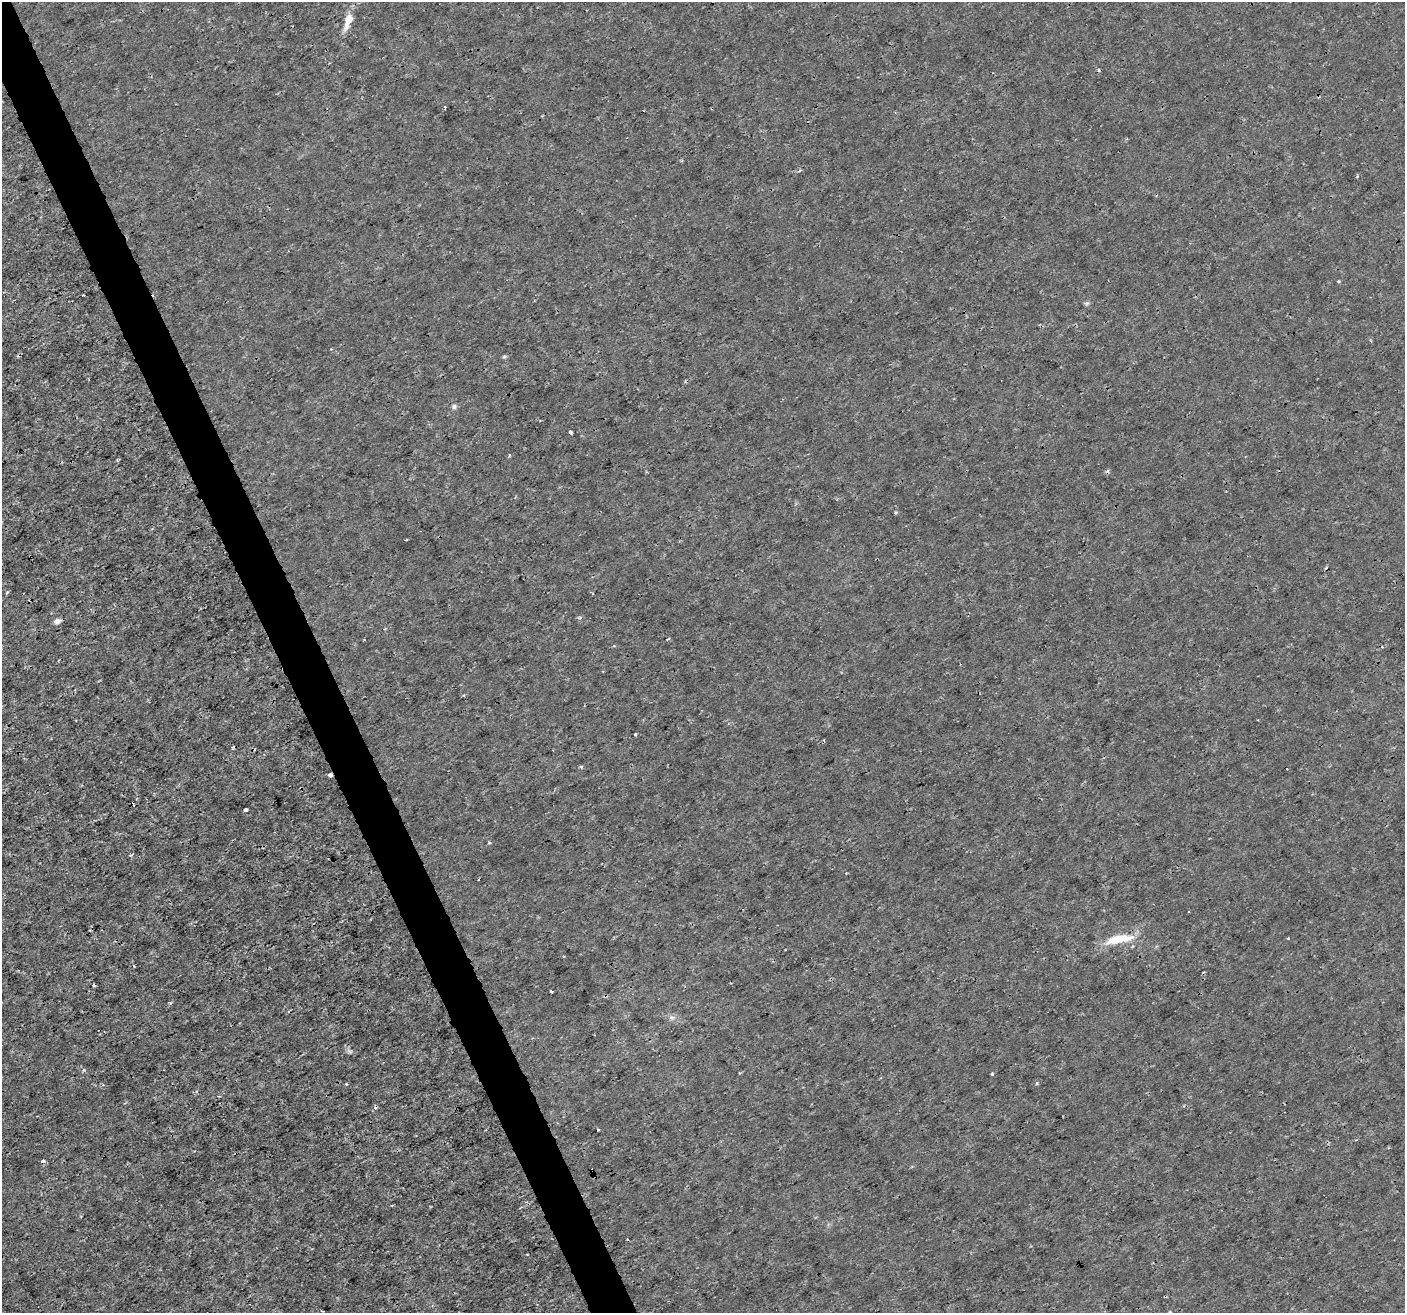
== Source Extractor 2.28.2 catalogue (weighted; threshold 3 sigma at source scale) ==
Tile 11 of 4 x 4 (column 3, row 3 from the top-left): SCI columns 2810-4212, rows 1455-2765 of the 5617 x 5474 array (HDU 1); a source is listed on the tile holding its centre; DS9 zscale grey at full resolution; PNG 1407 x 1315 px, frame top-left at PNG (2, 2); no overlay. Shown black and unused: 3% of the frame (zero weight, under 3 of 4 exposures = <1% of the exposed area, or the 3 px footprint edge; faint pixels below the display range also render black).
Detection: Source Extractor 2.28.2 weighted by HDU 2 'WHT'; one run over the whole footprint, this tile lists its part. Background -2.14e-04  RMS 7.2e-04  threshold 0.00326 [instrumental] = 3 sigma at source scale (4.5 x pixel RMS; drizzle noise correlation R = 1.50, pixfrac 1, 0.0396/0.0396 arcsec/px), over >= 5 px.
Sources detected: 32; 6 cosmic-ray / hot-pixel residue — not listed; the other 26 listed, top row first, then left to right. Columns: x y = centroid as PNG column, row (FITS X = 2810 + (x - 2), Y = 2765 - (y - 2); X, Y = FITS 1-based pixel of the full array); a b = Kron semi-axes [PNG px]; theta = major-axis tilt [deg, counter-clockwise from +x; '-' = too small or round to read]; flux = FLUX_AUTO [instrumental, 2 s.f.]
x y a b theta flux
348 21 20 8 72 0.99
445 107 4 3 - 0.072
1338 281 4 4 - 0.075
504 356 6 4 2 0.1
454 406 7 6 - 0.17
570 432 3 3 - 0.44
509 455 4 3 - 0.07
895 513 5 3 - 0.082
57 621 9 6 18 0.27
668 639 4 2 - 0.084
635 734 3 3 - 0.11
581 766 5 3 - 0.088
330 775 4 3 - 0.45
246 810 3 3 - 0.12
489 843 4 3 - 0.1
846 873 2 2 - 0.052
1288 938 3 3 - 0.05
1119 939 36 10 12 1.9
93 985 3 2 - 0.11
551 991 3 3 - 0.12
671 1017 7 4 0 0.17
992 1074 3 3 - 0.088
219 1096 3 3 - 0.06
598 1130 3 2 - 0.084
43 1161 3 3 - 0.28
1170 1312 4 3 - 0.067
Overlapping masked pixels (flux is a lower limit): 2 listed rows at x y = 330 775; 43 1161
Isophote crosses this tile's border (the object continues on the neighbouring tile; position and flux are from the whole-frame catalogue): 1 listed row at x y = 1170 1312
Unlisted compact peaks at least as high as the median listed source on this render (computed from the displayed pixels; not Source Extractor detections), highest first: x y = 346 1084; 84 1070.